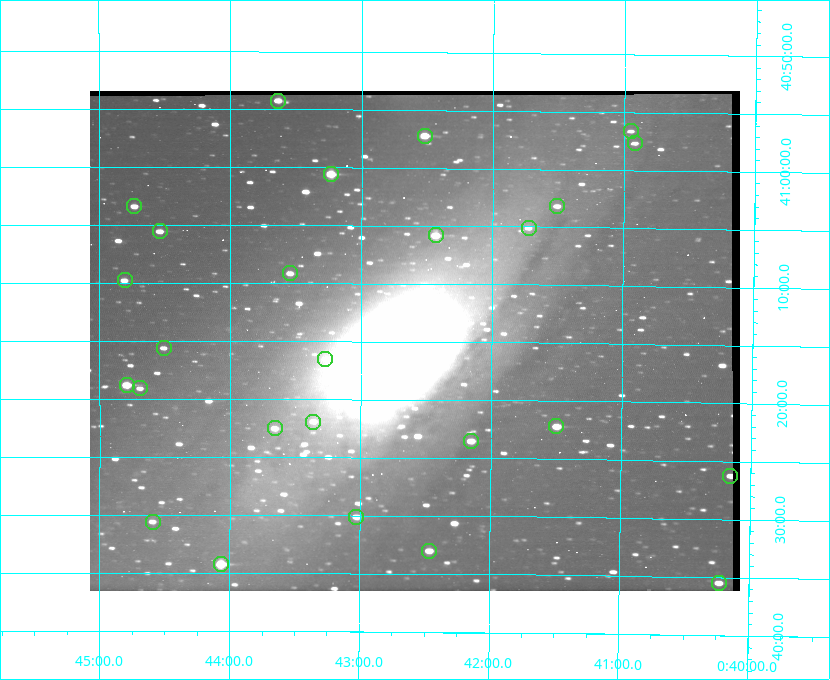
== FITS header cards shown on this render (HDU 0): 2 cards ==
NAXIS1  =                  650
NAXIS2  =                  500

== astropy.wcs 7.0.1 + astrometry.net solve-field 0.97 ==
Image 650 x 500 px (HDU 0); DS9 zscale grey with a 90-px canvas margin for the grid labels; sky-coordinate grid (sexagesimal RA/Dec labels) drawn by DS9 from the SOLVED WCS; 26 Tycho-2 reference stars matched to detected sources circled (green)
Header WCS: none
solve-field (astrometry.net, Tycho-2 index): SOLVED blind (the file carries no WCS)
Solved WCS: RA---TAN-SIP/DEC--TAN-SIP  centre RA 00:42:35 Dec +41:15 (10.65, +41.25 deg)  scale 5.18 arcsec/px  FOV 56.1' x 43.1'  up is +180 deg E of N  parity flipped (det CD > 0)
(file carries no celestial WCS; the grid is the blind solution)
Tycho-2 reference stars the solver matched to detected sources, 26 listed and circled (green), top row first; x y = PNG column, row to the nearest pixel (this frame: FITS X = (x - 90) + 1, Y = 500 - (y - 91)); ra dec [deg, ICRS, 3 dp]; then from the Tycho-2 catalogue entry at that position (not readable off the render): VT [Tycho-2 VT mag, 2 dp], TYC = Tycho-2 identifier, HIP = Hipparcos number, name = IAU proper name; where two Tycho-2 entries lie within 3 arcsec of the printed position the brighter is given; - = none
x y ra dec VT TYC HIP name
278 101 10.910 +40.904 10.39 2801-1024-1 - -
631 131 10.238 +40.944 11.79 2801-2058-1 - -
425 136 10.629 +40.954 9.37 2801-2009-1 3333 -
635 143 10.230 +40.961 11.47 2801-2047-1 - -
331 174 10.809 +41.009 9.29 2801-2078-1 - -
134 206 11.183 +41.057 10.65 2801-1540-1 - -
557 206 10.377 +41.053 11.36 2801-2079-1 - -
529 228 10.431 +41.085 11.65 2801-2062-1 - -
160 231 11.135 +41.093 10.71 2801-1503-1 - -
436 235 10.609 +41.097 10.73 2801-2063-1 - -
290 273 10.886 +41.153 10.99 2801-2037-1 - -
125 280 11.202 +41.163 10.95 2801-1544-1 - -
164 348 11.127 +41.260 11.28 2805-390-1 - -
325 359 10.818 +41.276 11.21 2805-2125-1 - -
127 385 11.198 +41.314 9.30 2805-117-1 - -
140 388 11.172 +41.318 11.25 2805-108-1 - -
313 422 10.841 +41.366 11.19 2805-2131-1 - -
556 426 10.374 +41.370 10.16 2805-213-1 - -
275 428 10.914 +41.376 10.74 2805-2142-1 - -
471 441 10.538 +41.392 10.59 2805-2135-1 - -
730 476 10.038 +41.438 10.94 2805-517-1 - -
356 517 10.757 +41.502 11.21 2805-2136-1 - -
153 522 11.148 +41.510 11.65 2805-2178-1 - -
429 551 10.616 +41.550 10.67 2805-2192-1 - -
221 564 11.016 +41.571 9.16 2805-2199-1 3447 -
719 583 10.058 +41.591 11.18 2805-663-1 - -